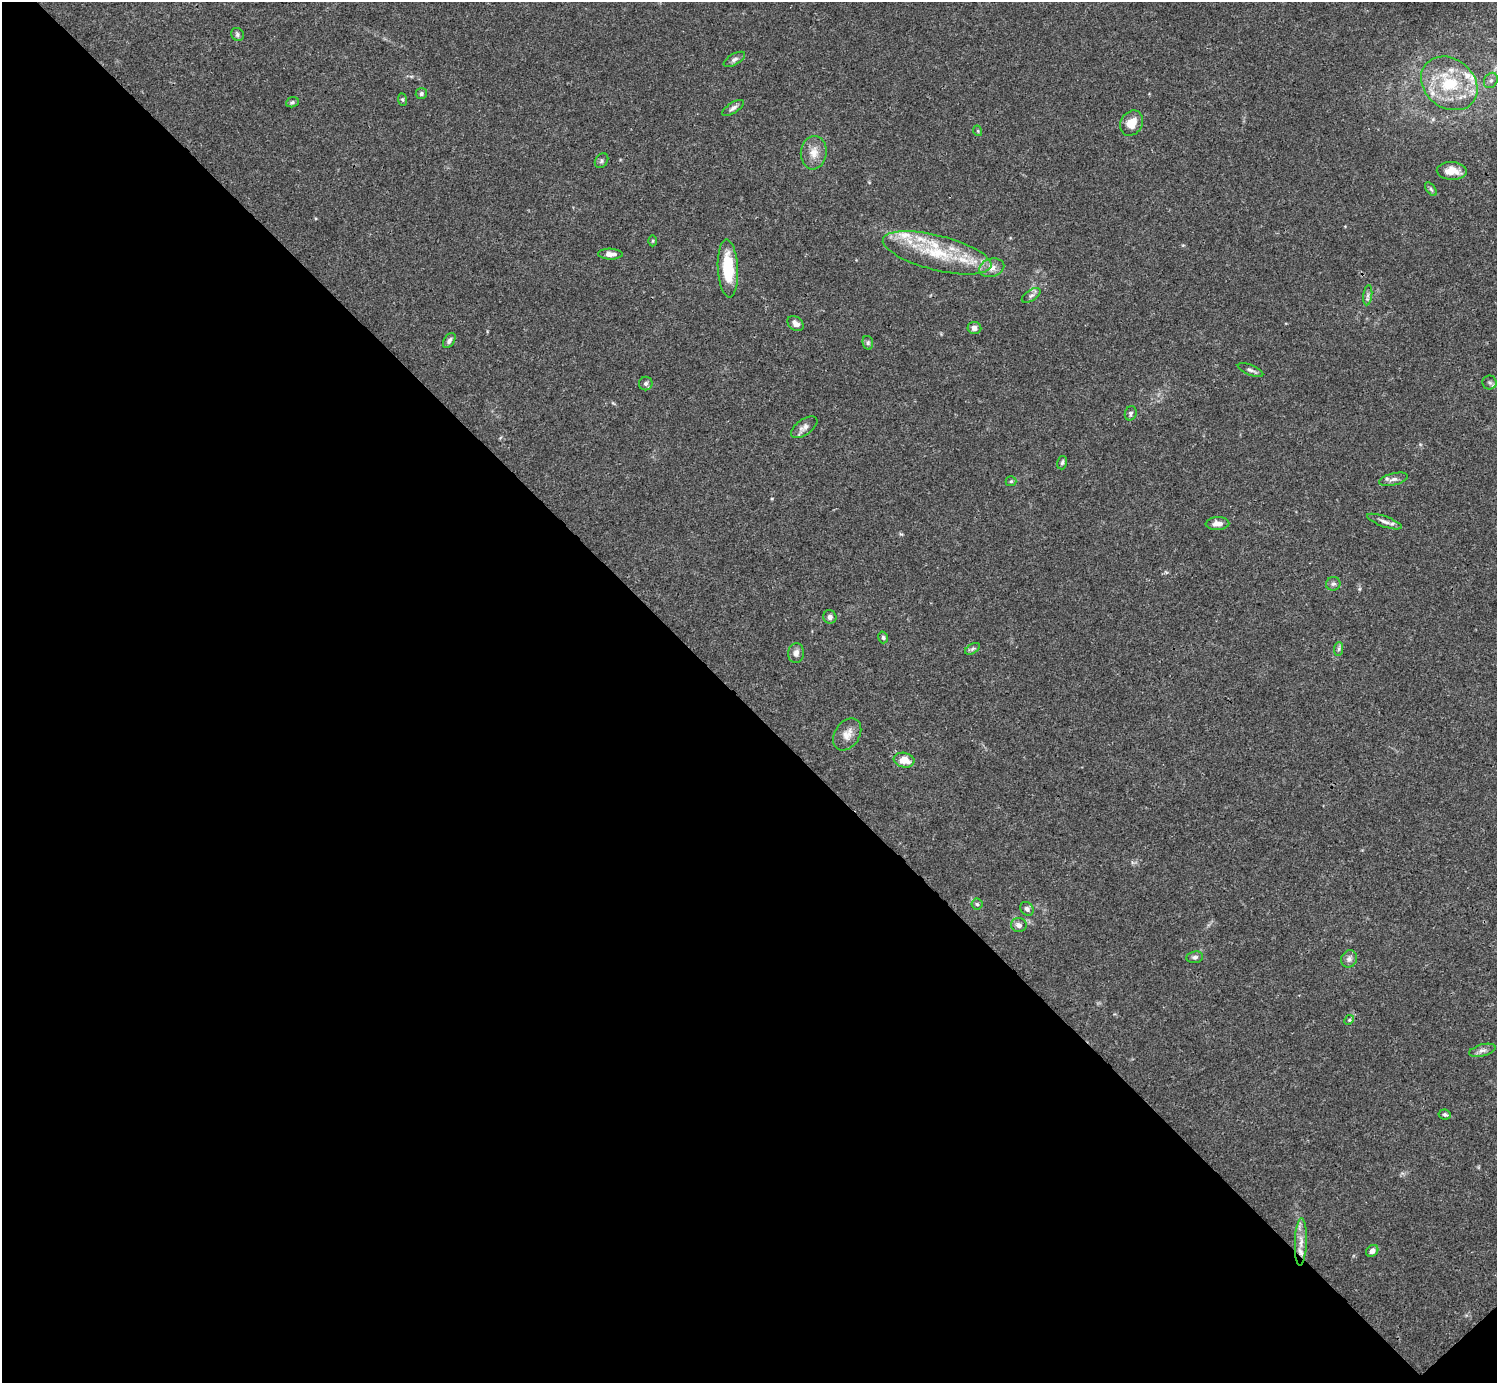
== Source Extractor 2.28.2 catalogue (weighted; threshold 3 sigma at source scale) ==
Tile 14 of 4 x 4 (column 2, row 4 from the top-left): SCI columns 1496-2990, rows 158-1538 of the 5982 x 5981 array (HDU 1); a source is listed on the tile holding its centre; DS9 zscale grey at full resolution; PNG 1499 x 1385 px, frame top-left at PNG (2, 2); each listed source drawn as its Kron ellipse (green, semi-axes under 4 px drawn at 4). Shown black and unused: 49% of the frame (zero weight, under 3 of 4 exposures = <1% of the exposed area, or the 3 px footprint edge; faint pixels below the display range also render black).
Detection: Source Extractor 2.28.2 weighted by HDU 2 'WHT'; one run over the whole footprint, this tile lists its part. Background 0.0165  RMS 0.0022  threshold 0.00978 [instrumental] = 3 sigma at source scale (4.5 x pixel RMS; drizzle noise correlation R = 1.50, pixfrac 1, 0.05/0.05 arcsec/px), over >= 5 px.
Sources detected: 62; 9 inside a brighter listed object's ellipse — not listed separately; the other 53 listed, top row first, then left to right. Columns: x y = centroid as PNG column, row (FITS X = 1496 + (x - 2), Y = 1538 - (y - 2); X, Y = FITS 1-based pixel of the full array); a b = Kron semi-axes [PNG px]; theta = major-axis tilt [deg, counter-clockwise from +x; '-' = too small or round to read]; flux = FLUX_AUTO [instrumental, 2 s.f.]
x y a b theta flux
237 34 7 6 - 0.49
734 59 12 5 30 0.73
1491 80 8 6 56 0.67
1449 83 30 24 -38 13
421 93 6 5 - 0.54
402 99 6 4 -82 0.29
292 102 6 5 - 0.37
733 108 12 5 33 0.74
1132 123 13 10 58 3
978 131 5 3 - 0.22
814 153 17 13 83 2.5
601 161 8 6 55 0.46
1452 171 15 9 -3 3
1431 189 8 4 -53 0.42
653 241 5 3 - 0.23
937 253 56 17 -14 13
610 254 12 5 -2 1.4
992 268 13 9 16 1.7
728 269 29 10 -87 9
1031 295 10 5 34 0.67
1368 295 10 4 82 0.6
796 324 9 6 -40 1.1
974 328 7 6 - 0.95
449 340 8 5 56 0.63
868 343 7 5 -78 0.43
1250 370 13 5 -21 0.72
1490 382 7 7 - 0.63
646 383 7 6 - 0.61
1131 413 7 5 70 0.49
804 427 15 7 35 1.2
1062 463 7 5 73 0.41
1393 479 14 6 14 0.98
1011 481 5 5 - 0.27
1384 522 18 5 -19 1.1
1217 524 12 6 2 1.5
1333 584 7 6 - 0.56
830 617 7 6 - 0.8
883 637 6 4 -75 0.36
972 649 8 5 31 0.43
1339 649 7 4 88 0.44
796 653 10 8 83 1.1
847 734 17 12 56 2.1
904 760 10 7 -10 2.7
977 904 5 5 - 0.38
1027 909 7 6 - 0.61
1019 925 8 7 - 0.93
1195 957 8 6 8 0.55
1349 959 9 7 64 0.87
1349 1020 5 4 - 0.28
1482 1050 14 6 15 0.91
1445 1115 6 5 - 0.41
1301 1242 24 6 88 2.1
1372 1251 7 5 37 1.2